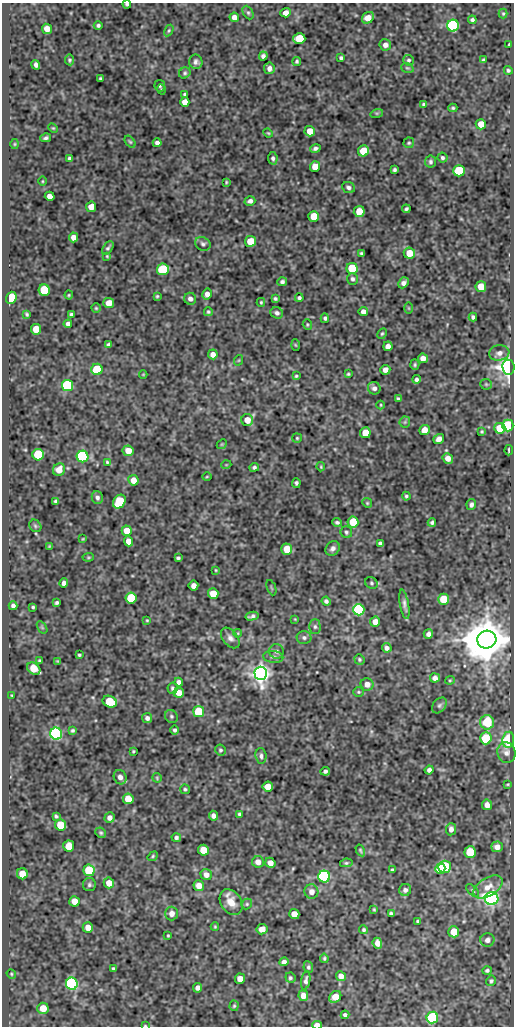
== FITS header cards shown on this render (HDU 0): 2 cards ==
NAXIS1  =                  512
NAXIS2  =                 1024

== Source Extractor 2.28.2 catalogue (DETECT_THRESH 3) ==
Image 512 x 1024 px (HDU 0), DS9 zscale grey, 1 PNG px = 1 image px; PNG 516 x 1028 px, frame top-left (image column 1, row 1024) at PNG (2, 3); each listed source drawn as its Kron ellipse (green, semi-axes under 4 px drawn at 4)
Background 46.9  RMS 0.54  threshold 1.61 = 3 sigma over >= 5 px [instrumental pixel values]
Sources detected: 295; all 295 listed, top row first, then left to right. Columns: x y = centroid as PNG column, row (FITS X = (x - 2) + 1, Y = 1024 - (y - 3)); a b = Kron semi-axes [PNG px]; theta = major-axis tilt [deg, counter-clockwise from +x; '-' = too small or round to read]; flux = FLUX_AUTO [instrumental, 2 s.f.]
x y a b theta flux
127 4 4 3 - 58
248 13 7 5 -63 69
286 13 5 4 - 240
503 14 5 4 - 45
234 17 5 4 - 180
368 18 6 5 - 370
472 20 4 4 - 79
98 25 4 4 - 67
453 26 6 6 - 9200
47 29 5 5 - 320
169 30 6 4 59 48
299 39 6 5 - 1400
385 45 6 5 - 180
509 45 3 2 - 28
263 56 4 4 - 120
341 58 4 4 - 71
69 60 5 4 - 58
409 60 5 5 - 64
483 60 4 3 - 49
297 61 4 4 - 58
196 62 7 6 - 110
36 65 5 4 - 110
269 68 6 5 - 160
407 68 6 4 -19 52
508 70 4 4 - 62
185 73 6 5 - 65
100 78 3 3 - 46
160 86 6 5 - 63
161 89 5 3 - 27
185 95 4 3 - 73
185 102 5 4 - 320
423 104 4 3 - 57
453 108 4 4 - 55
377 113 6 4 17 48
481 124 5 5 - 410
53 128 5 3 - 37
310 131 5 5 - 460
268 133 5 3 - 35
46 138 5 4 - 70
130 142 7 4 -53 56
157 143 4 4 - 120
409 143 5 5 - 53
15 144 5 3 - 31
315 148 5 4 - 95
363 151 6 5 - 840
273 158 6 5 - 86
442 158 5 4 - 70
69 159 4 3 - 79
430 162 6 5 - 74
315 166 5 5 - 470
394 170 3 3 - 66
459 171 5 5 - 2200
42 181 5 3 - 32
226 182 3 3 - 36
349 188 6 5 - 100
50 196 5 4 - 230
250 201 5 4 - 120
91 207 5 5 - 410
406 209 4 3 - 65
359 211 5 5 - 540
314 216 5 5 - 680
74 237 5 4 - 260
250 241 5 5 - 800
203 244 8 6 -30 100
108 248 7 4 52 70
362 253 4 3 - 65
409 253 5 5 - 560
107 256 4 3 - 35
352 268 5 5 - 1800
163 269 6 5 - 2000
352 279 6 5 - 89
282 282 5 4 - 82
403 283 6 4 49 140
481 287 5 5 - 540
44 290 6 5 - 2200
207 294 5 5 - 180
69 295 4 4 - 39
157 296 3 3 - 43
11 298 6 5 - 1400
299 298 4 4 - 68
190 299 6 5 - 140
275 299 4 3 - 63
261 302 4 3 - 42
109 303 5 5 - 410
96 308 5 4 - 43
409 308 6 4 -89 39
363 311 4 4 - 180
208 312 4 4 - 52
277 313 6 5 - 100
27 314 4 3 - 46
71 314 4 3 - 69
473 317 4 4 - 81
325 318 5 4 - 66
68 324 4 4 - 120
307 325 5 4 - 45
36 329 5 5 - 590
382 334 6 4 62 49
108 344 4 3 - 63
295 345 6 3 -87 34
388 346 4 4 - 170
499 353 10 7 8 190
213 354 5 5 - 200
423 358 5 4 - 230
239 360 5 3 - 31
415 365 5 4 - 57
508 367 7 6 - 12000
97 369 5 5 - 1700
385 370 5 5 - 190
143 374 4 3 - 28
348 374 3 3 - 49
296 376 4 3 - 46
416 379 4 4 - 89
486 384 6 5 - 54
67 385 6 5 - 4800
374 388 6 6 - 130
398 399 3 3 - 56
381 405 4 3 - 31
247 420 6 6 - 440
405 422 6 5 - 54
508 425 6 5 - 2500
500 428 5 5 - 840
424 430 5 5 - 350
482 431 4 4 - 42
365 433 5 5 - 740
297 438 5 5 - 48
439 439 6 4 36 180
222 444 5 4 - 40
509 450 5 2 - 63
128 451 5 5 - 400
38 455 6 5 - 2200
83 456 6 5 - 5600
448 458 5 5 - 240
107 462 3 3 - 39
226 465 5 3 - 27
254 467 5 4 - 77
321 467 4 3 - 39
59 470 6 6 - 350
207 477 5 3 - 31
133 480 5 5 - 360
296 483 5 4 - 78
406 496 4 4 - 57
97 498 6 5 - 110
56 501 4 3 - 60
119 502 7 6 - 1900
367 503 5 4 - 46
471 505 5 4 - 110
337 522 4 3 - 75
353 522 5 5 - 1000
432 523 4 3 - 71
35 526 7 5 -47 64
127 531 5 5 - 510
346 532 6 5 - 69
83 539 3 2 - 32
128 541 5 4 - 300
380 543 4 3 - 69
49 546 4 3 - 35
333 548 8 6 49 150
287 549 5 5 - 820
88 557 5 4 - 43
178 558 4 3 - 62
216 570 4 4 - 35
64 583 5 4 - 140
371 583 6 5 - 70
193 586 5 5 - 200
271 588 8 2 -69 33
213 594 5 5 - 670
131 598 5 5 - 1600
444 599 5 5 - 970
326 601 4 4 - 93
57 603 4 3 - 66
404 604 15 4 -81 140
13 606 4 4 - 100
33 607 3 3 - 46
359 610 6 5 - 6100
252 616 6 4 14 99
295 619 3 3 - 29
147 620 3 2 - 33
375 622 5 5 - 270
42 627 7 4 -56 50
315 627 7 5 -90 77
238 633 4 3 - 28
428 634 5 4 - 130
230 638 12 7 -52 170
304 638 7 6 - 92
487 640 9 9 - 170000
387 648 5 4 - 120
276 651 7 7 - 110
79 655 3 3 - 48
273 657 10 6 -6 120
359 659 5 4 - 57
40 661 4 3 - 60
58 661 4 3 - 36
34 668 7 5 -37 780
261 673 6 6 - 29000
435 678 5 4 - 160
450 680 5 4 - 40
179 682 4 4 - 130
367 684 6 6 - 240
172 688 5 5 - 69
358 692 5 5 - 50
179 693 5 5 - 330
12 695 3 2 - 30
110 702 7 5 -23 1500
439 705 9 6 50 93
199 712 5 5 - 1800
171 716 7 6 - 69
147 718 5 5 - 120
487 722 7 7 - 1100
73 730 4 3 - 56
175 730 4 4 - 70
56 734 6 6 - 11000
486 738 6 6 - 1400
508 740 8 6 81 1200
220 750 5 5 - 63
133 751 3 3 - 39
506 753 10 9 - 160
261 756 7 5 -85 110
429 770 4 4 - 110
325 771 5 4 - 90
120 777 7 6 - 170
157 778 5 4 - 41
508 784 3 2 - 31
268 786 5 5 - 520
185 789 5 4 - 54
128 799 5 5 - 500
487 805 5 5 - 200
240 814 4 3 - 68
56 816 4 3 - 59
213 816 5 4 - 140
109 818 5 5 - 160
60 825 5 5 - 1100
451 829 6 5 - 160
101 833 5 5 - 57
176 837 5 4 - 76
69 846 5 5 - 680
497 847 5 5 - 210
203 850 5 5 - 690
360 850 6 3 -61 51
470 852 5 5 - 1400
153 856 5 3 - 45
258 862 6 6 - 220
270 863 5 5 - 240
346 863 6 4 9 58
445 867 6 6 - 2900
440 869 5 5 - 1900
89 870 6 5 - 1600
392 870 4 3 - 72
22 874 5 5 - 610
206 875 6 5 - 210
324 876 6 6 - 8000
109 883 5 5 - 390
89 885 6 6 - 81
199 886 5 5 - 350
488 887 16 9 32 400
405 890 6 6 - 120
473 891 8 3 -45 55
311 892 7 7 - 220
492 899 7 6 - 13000
75 901 5 5 - 420
231 902 14 10 -56 460
247 904 6 5 - 58
374 909 3 2 - 37
172 913 7 6 - 230
294 914 5 5 - 350
391 914 4 4 - 82
418 921 3 3 - 49
88 927 5 5 - 340
215 927 4 3 - 38
262 929 5 5 - 310
364 930 4 4 - 59
454 932 5 5 - 760
168 935 3 2 - 37
487 940 7 6 - 150
377 943 5 4 - 240
324 958 5 3 - 47
284 962 5 4 - 120
308 967 6 5 - 70
113 968 3 3 - 55
487 970 4 4 - 66
11 974 5 4 - 45
341 976 5 5 - 240
290 978 5 5 - 65
240 979 5 5 - 280
306 980 9 4 81 99
491 981 5 5 - 68
72 984 6 6 - 8900
198 988 5 4 - 160
303 996 5 5 - 260
335 997 6 5 - 470
234 1006 5 4 - 50
43 1008 5 5 - 570
345 1015 4 4 - 93
432 1017 6 5 - 5000
145 1025 3 2 - 27
317 1025 5 3 - 480
At the frame edge (FLAGS 8, measured only in part): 3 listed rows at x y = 127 4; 145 1025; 317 1025